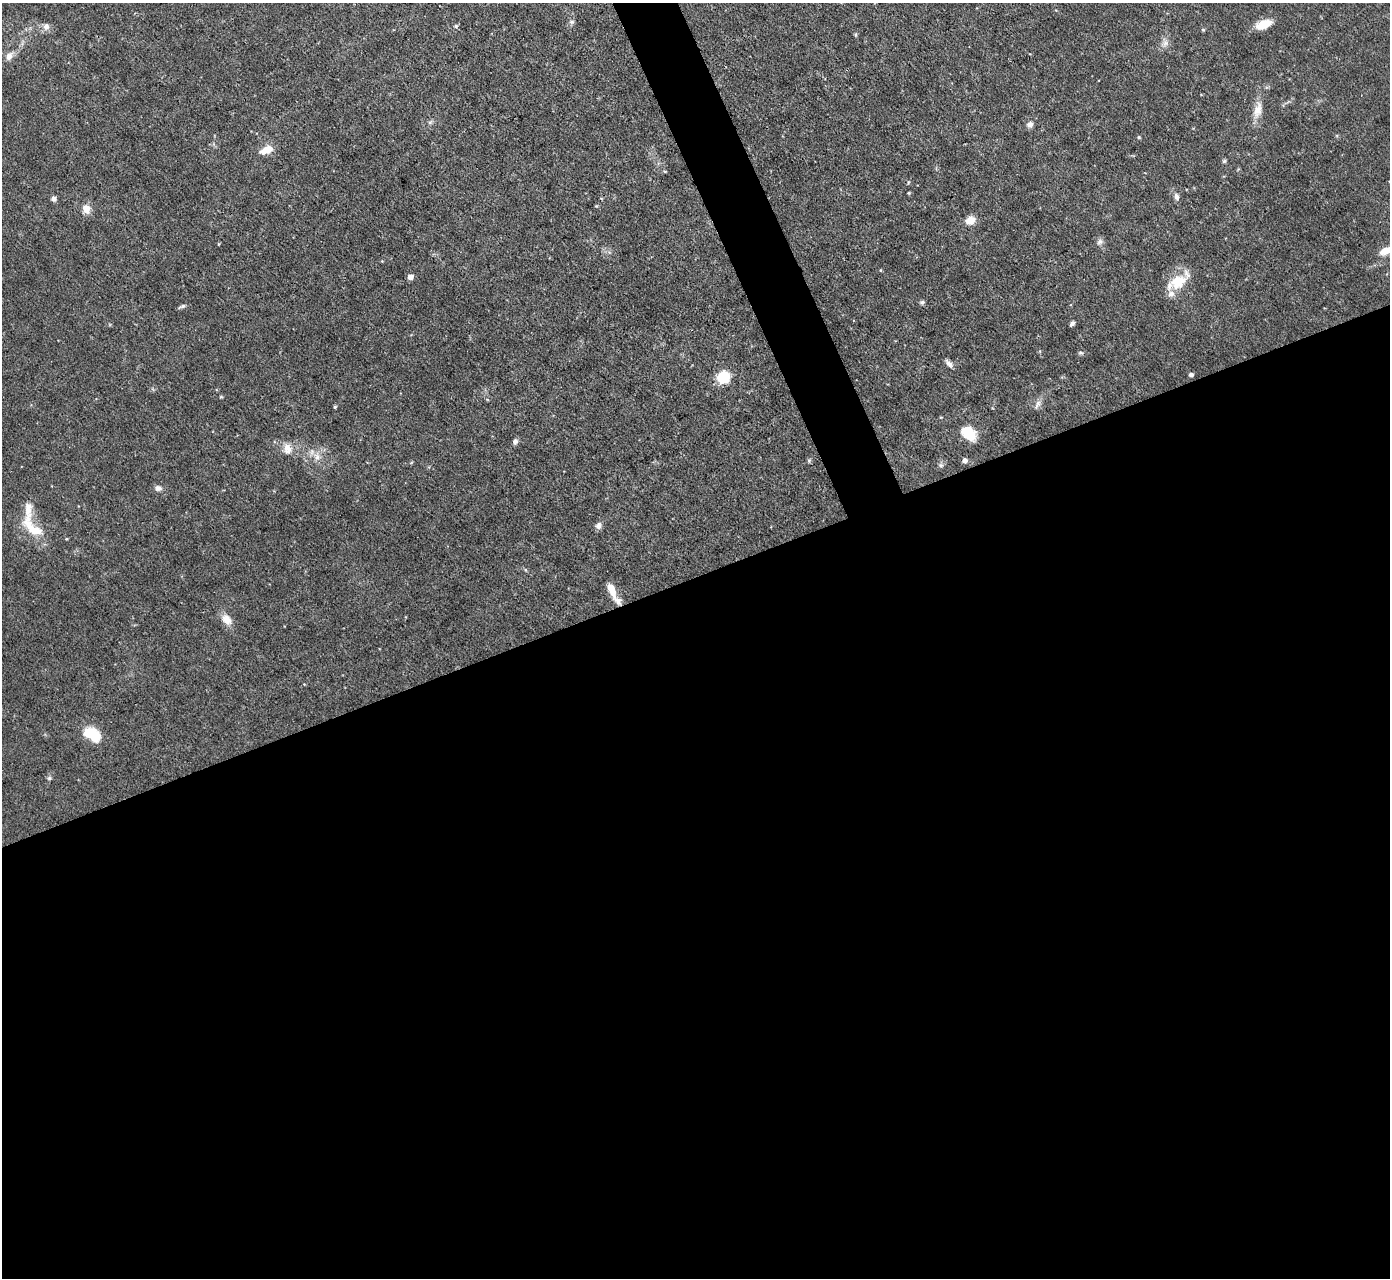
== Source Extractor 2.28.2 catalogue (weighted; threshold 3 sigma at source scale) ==
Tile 15 of 4 x 4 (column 3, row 4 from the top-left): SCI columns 2776-4163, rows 151-1426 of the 5551 x 5536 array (HDU 1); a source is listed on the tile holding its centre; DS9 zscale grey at full resolution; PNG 1392 x 1280 px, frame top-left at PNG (2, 3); no overlay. Shown black and unused: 57% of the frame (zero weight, under 3 of 4 exposures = <1% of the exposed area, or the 3 px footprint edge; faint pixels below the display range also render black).
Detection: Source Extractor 2.28.2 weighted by HDU 2 'WHT'; one run over the whole footprint, this tile lists its part. Background 0.0852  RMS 0.0051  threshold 0.0229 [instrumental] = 3 sigma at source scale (4.5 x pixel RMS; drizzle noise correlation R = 1.50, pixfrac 1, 0.05/0.05 arcsec/px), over >= 5 px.
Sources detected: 50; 3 inside a brighter listed object's ellipse — not listed separately; the other 47 listed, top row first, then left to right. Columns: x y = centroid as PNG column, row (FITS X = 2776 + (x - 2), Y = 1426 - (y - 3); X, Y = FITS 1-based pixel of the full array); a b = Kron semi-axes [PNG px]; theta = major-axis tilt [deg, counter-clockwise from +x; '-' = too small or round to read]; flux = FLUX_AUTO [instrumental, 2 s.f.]
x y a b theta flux
572 22 6 5 - 1
1263 24 17 9 19 9.1
46 26 10 9 - 2.6
456 26 6 4 0 1
1203 30 5 4 - 0.61
855 35 6 4 85 0.72
1165 43 9 7 62 2.3
9 56 12 8 52 3.1
1258 110 23 10 76 6.4
1030 124 7 7 - 2.3
1139 137 4 4 - 0.55
267 150 14 7 22 7.4
1224 161 7 4 45 0.7
909 193 5 3 - 0.47
1176 196 9 6 -75 2.1
53 199 5 5 - 1.7
596 206 5 4 - 0.51
86 209 12 9 -64 4.2
970 220 9 8 - 5.7
1100 242 8 7 - 1.7
1385 251 15 8 28 5.8
880 270 4 3 - 0.49
410 277 5 5 - 3.4
1178 282 24 17 30 14
922 302 6 6 - 0.95
182 306 9 4 24 1.1
1072 323 6 4 54 1.3
1081 353 7 4 -1 0.8
949 363 11 6 -52 2.1
1191 375 5 4 - 1.5
723 377 12 12 - 15
1037 405 15 5 63 2.2
335 407 4 4 - 0.63
969 433 18 12 -43 12
515 441 7 6 - 1.6
288 449 15 10 -79 4.8
317 457 8 7 - 2.5
809 460 6 4 18 0.76
964 460 6 5 - 2
941 465 7 5 -44 1.1
158 488 10 7 -15 2.1
598 525 9 7 67 2.2
32 527 38 16 -49 15
611 590 21 8 -68 6.2
227 619 15 11 -52 5
91 734 15 9 -34 23
49 778 6 6 - 0.98
Isophote crosses this tile's border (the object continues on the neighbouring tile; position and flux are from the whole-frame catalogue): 1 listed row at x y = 1385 251